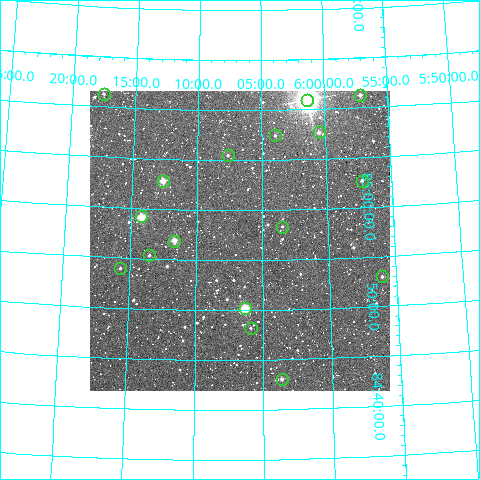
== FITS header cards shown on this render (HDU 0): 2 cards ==
NAXIS1  =                  300
NAXIS2  =                  300

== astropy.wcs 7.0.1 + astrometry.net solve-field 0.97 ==
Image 300 x 300 px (HDU 0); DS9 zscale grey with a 90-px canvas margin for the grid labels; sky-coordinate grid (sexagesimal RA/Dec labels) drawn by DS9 from the SOLVED WCS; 17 Tycho-2 reference stars matched to detected sources circled (green)
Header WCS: RA---TAN/DEC--TAN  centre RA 06:06:43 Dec +84:57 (91.68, +84.95 deg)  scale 6 arcsec/px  FOV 30.0' x 30.0'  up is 0 deg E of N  parity normal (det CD < 0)
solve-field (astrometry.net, Tycho-2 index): VERIFIED the header's WCS against the Tycho-2 star catalogue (verified at 2 index scales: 9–17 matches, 0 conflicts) and refined it, rather than solving blind
Solved WCS: RA---TAN-SIP/DEC--TAN-SIP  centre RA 06:06:44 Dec +84:57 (91.68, +84.95 deg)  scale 6 arcsec/px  FOV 30.0' x 30.0'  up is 0 deg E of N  parity normal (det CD < 0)
The solver's refit moves the header's centre by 1.6 arcsec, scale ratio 1.001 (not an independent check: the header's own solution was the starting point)
Tycho-2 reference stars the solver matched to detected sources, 17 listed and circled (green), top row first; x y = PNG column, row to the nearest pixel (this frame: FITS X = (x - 90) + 1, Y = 300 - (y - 91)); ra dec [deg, ICRS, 3 dp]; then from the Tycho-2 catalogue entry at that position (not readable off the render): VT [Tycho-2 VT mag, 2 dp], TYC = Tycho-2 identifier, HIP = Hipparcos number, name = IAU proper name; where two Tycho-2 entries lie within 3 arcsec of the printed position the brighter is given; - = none
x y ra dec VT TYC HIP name
104 94 94.386 +85.188 11.82 4622-808-1 - -
360 95 89.286 +85.187 11.43 4621-306-1 - -
307 100 90.334 +85.182 6.31 4622-699-1 28532 -
319 132 90.128 +85.127 11.24 4622-157-1 - -
275 135 90.987 +85.124 11.86 4622-207-1 - -
228 155 91.909 +85.091 12.16 4622-1072-1 - -
163 181 93.160 +85.047 9.67 4622-681-1 - -
362 181 89.322 +85.045 11.76 4621-1302-1 - -
141 216 93.566 +84.987 8.87 4622-1308-1 29600 -
282 227 90.866 +84.971 12.11 4622-527-1 - -
174 241 92.918 +84.948 10.21 4622-797-1 - -
149 255 93.383 +84.922 12.00 4622-871-1 - -
120 268 93.916 +84.899 11.60 4622-837-1 - -
382 276 89.017 +84.883 11.63 4621-1147-1 - -
245 308 91.582 +84.836 8.82 4622-1173-1 - -
251 328 91.477 +84.803 11.96 4622-383-1 - -
282 379 90.917 +84.718 11.08 4622-1183-1 - -